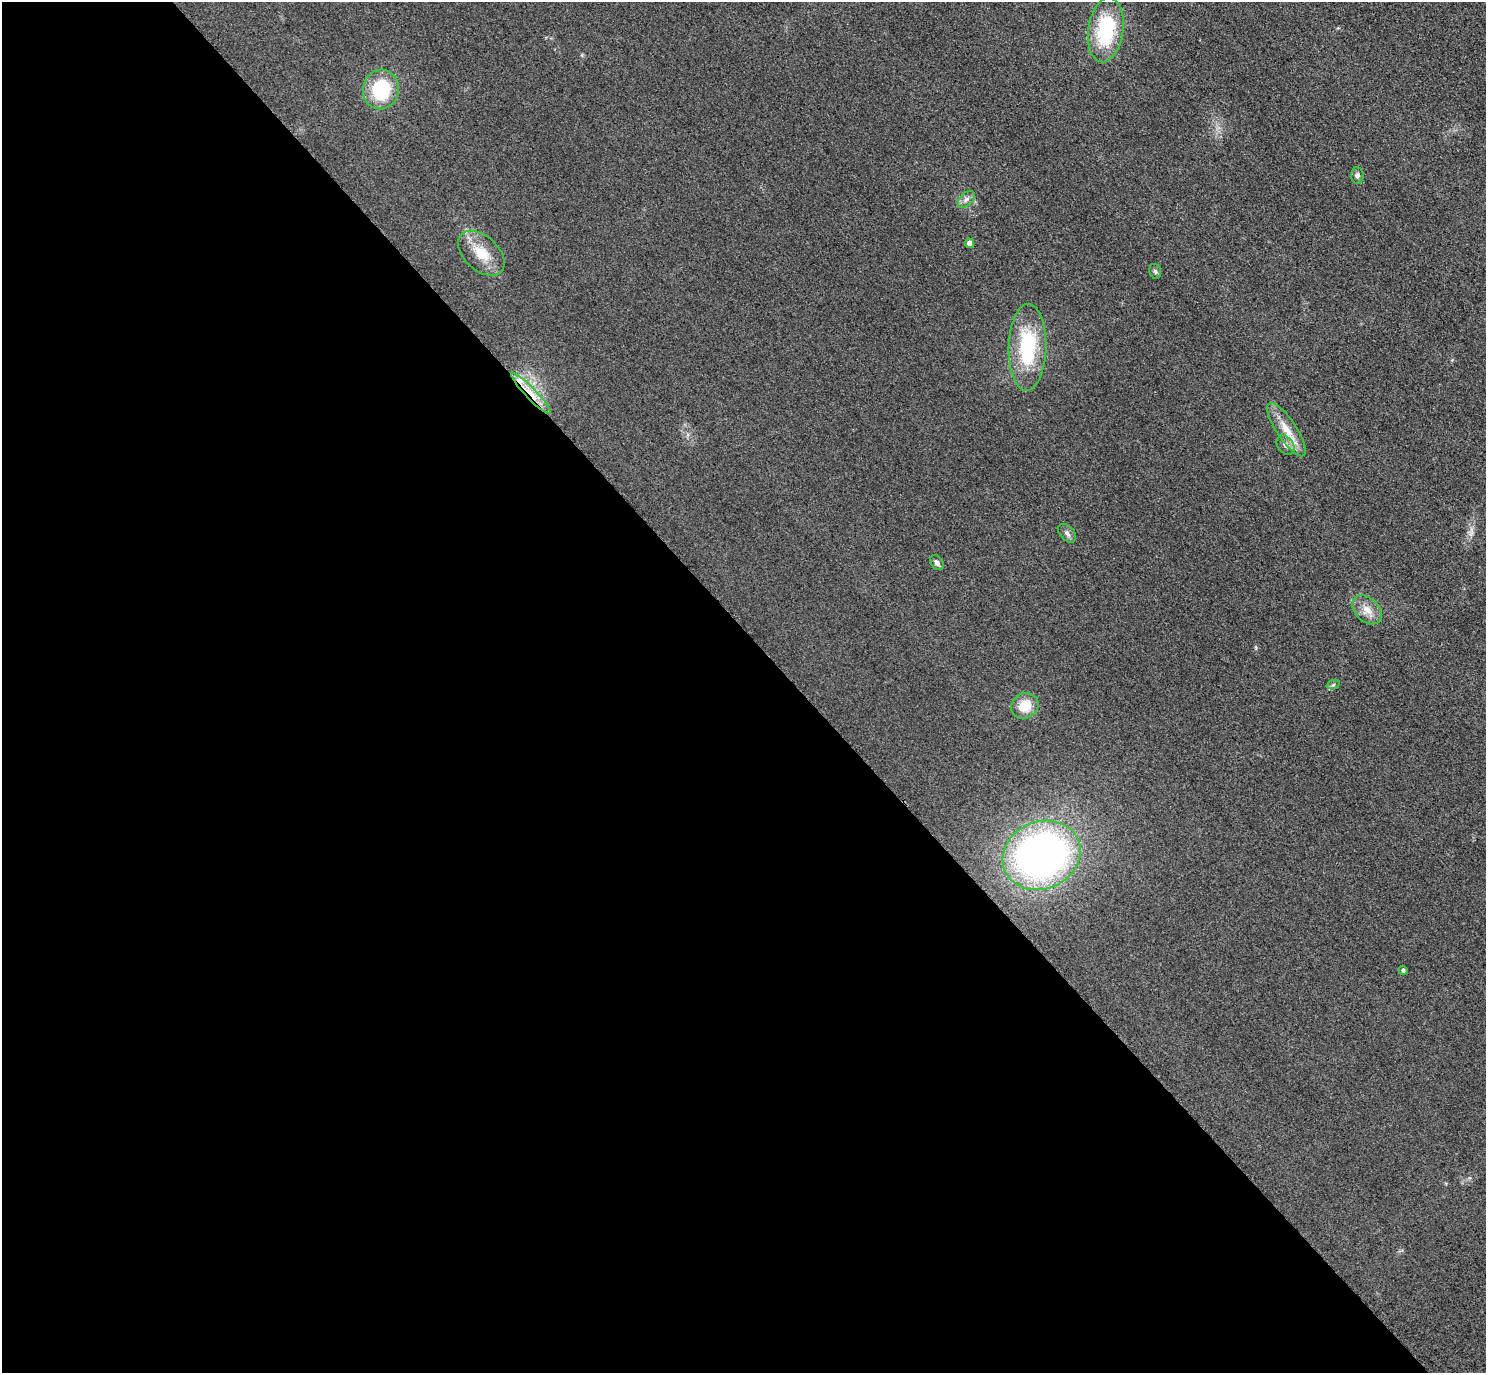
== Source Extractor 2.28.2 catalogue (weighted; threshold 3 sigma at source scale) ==
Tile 9 of 4 x 4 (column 1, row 3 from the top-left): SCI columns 31-1514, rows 1698-3068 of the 5997 x 5994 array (HDU 1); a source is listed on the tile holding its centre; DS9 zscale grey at full resolution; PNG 1488 x 1375 px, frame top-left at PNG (2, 2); each listed source drawn as its Kron ellipse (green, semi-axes under 4 px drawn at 4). Shown black and unused: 54% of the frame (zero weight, under 3 of 4 exposures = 3% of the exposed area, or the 3 px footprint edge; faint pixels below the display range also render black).
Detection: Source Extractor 2.28.2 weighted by HDU 2 'WHT'; one run over the whole footprint, this tile lists its part. Background 0.0556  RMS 0.019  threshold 0.0835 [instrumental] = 3 sigma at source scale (4.5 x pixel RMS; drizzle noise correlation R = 1.50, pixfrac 1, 0.05/0.05 arcsec/px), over >= 5 px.
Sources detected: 19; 1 inside a brighter listed object's ellipse — not listed separately; the other 18 listed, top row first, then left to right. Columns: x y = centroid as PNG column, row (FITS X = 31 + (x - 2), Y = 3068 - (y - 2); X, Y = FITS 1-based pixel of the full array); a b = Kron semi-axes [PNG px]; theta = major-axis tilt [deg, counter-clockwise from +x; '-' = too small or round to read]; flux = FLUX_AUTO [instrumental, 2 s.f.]
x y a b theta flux
1106 30 32 17 82 140
381 89 20 18 79 110
1357 176 8 6 -87 5.8
966 199 10 6 44 7.7
970 243 4 4 - 13
481 253 27 17 -43 43
1155 271 8 5 -74 3.8
1027 347 43 19 89 140
531 393 28 5 -46 29
1286 429 31 10 -56 34
1286 445 11 7 -54 8.5
1067 533 11 7 -46 6.4
937 563 8 6 -54 6.7
1367 610 17 12 -44 22
1333 685 7 4 19 3.1
1025 706 14 12 35 35
1042 855 40 33 23 830
1403 970 4 4 - 3.8
Overlapping masked pixels (flux is a lower limit): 1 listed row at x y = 531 393